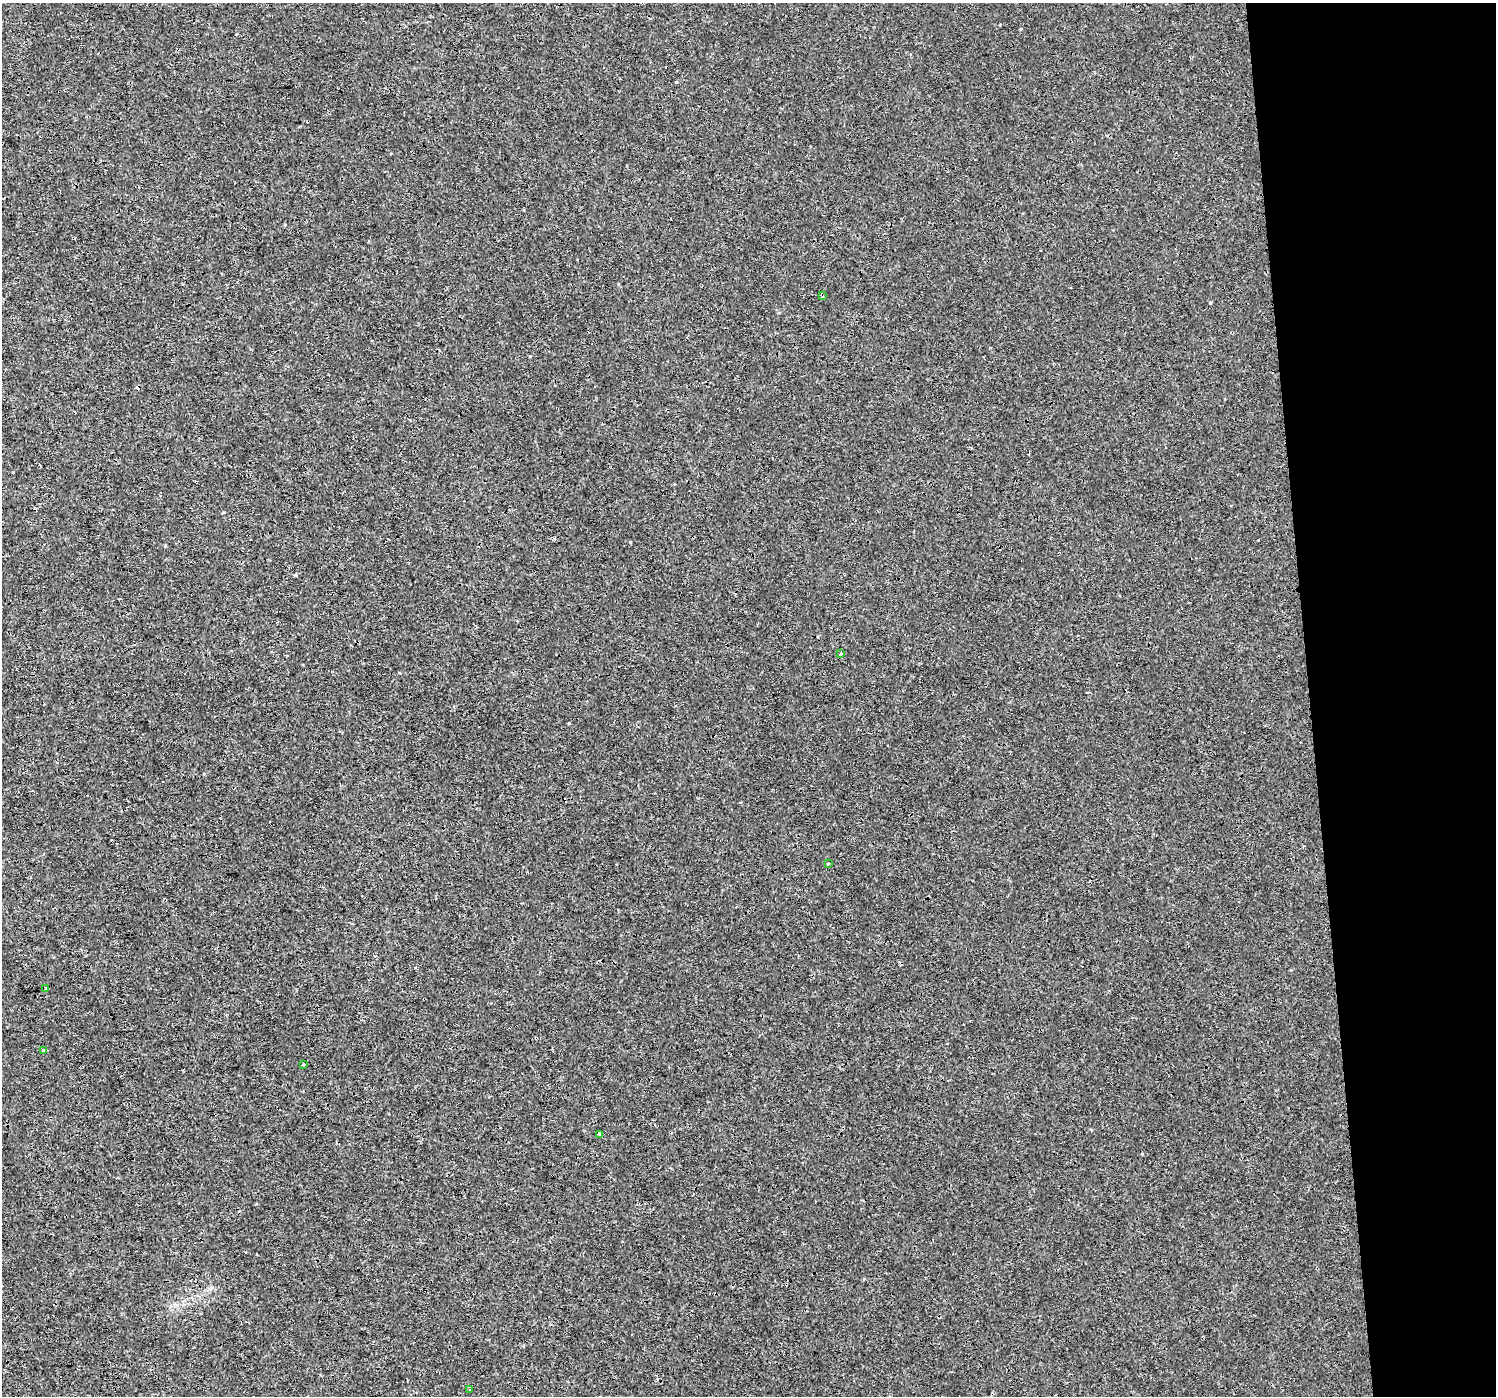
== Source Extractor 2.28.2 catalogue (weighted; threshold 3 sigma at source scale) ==
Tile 6 of 3 x 3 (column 3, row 2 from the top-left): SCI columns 2990-4483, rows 1398-2791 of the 4483 x 4230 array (HDU 1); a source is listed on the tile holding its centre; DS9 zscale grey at full resolution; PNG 1498 x 1398 px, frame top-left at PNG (2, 3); each listed source drawn as its Kron ellipse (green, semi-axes under 4 px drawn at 4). Shown black and unused: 13% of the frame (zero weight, under 3 of 4 exposures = <1% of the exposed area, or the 3 px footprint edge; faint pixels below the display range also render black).
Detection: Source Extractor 2.28.2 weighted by HDU 2 'WHT'; one run over the whole footprint, this tile lists its part. Background 8.61e-04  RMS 0.0018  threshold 0.00808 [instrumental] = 3 sigma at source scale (4.5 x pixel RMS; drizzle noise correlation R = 1.50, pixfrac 1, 0.0396/0.0396 arcsec/px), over >= 5 px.
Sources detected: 10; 2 cosmic-ray / hot-pixel residue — neither listed nor drawn; the other 8 listed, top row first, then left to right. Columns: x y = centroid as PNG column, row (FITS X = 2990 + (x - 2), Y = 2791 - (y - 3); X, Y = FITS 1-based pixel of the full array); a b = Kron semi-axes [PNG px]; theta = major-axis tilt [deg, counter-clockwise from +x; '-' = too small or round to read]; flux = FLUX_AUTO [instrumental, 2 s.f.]
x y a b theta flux
822 295 4 3 - 0.29
841 654 3 3 - 0.77
828 863 3 3 - 0.32
46 989 3 3 - 0.36
44 1051 3 3 - 0.71
303 1064 3 2 - 0.18
599 1134 3 3 - 0.54
470 1389 2 2 - 0.13
Overlapping masked pixels (flux is a lower limit): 1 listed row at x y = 822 295